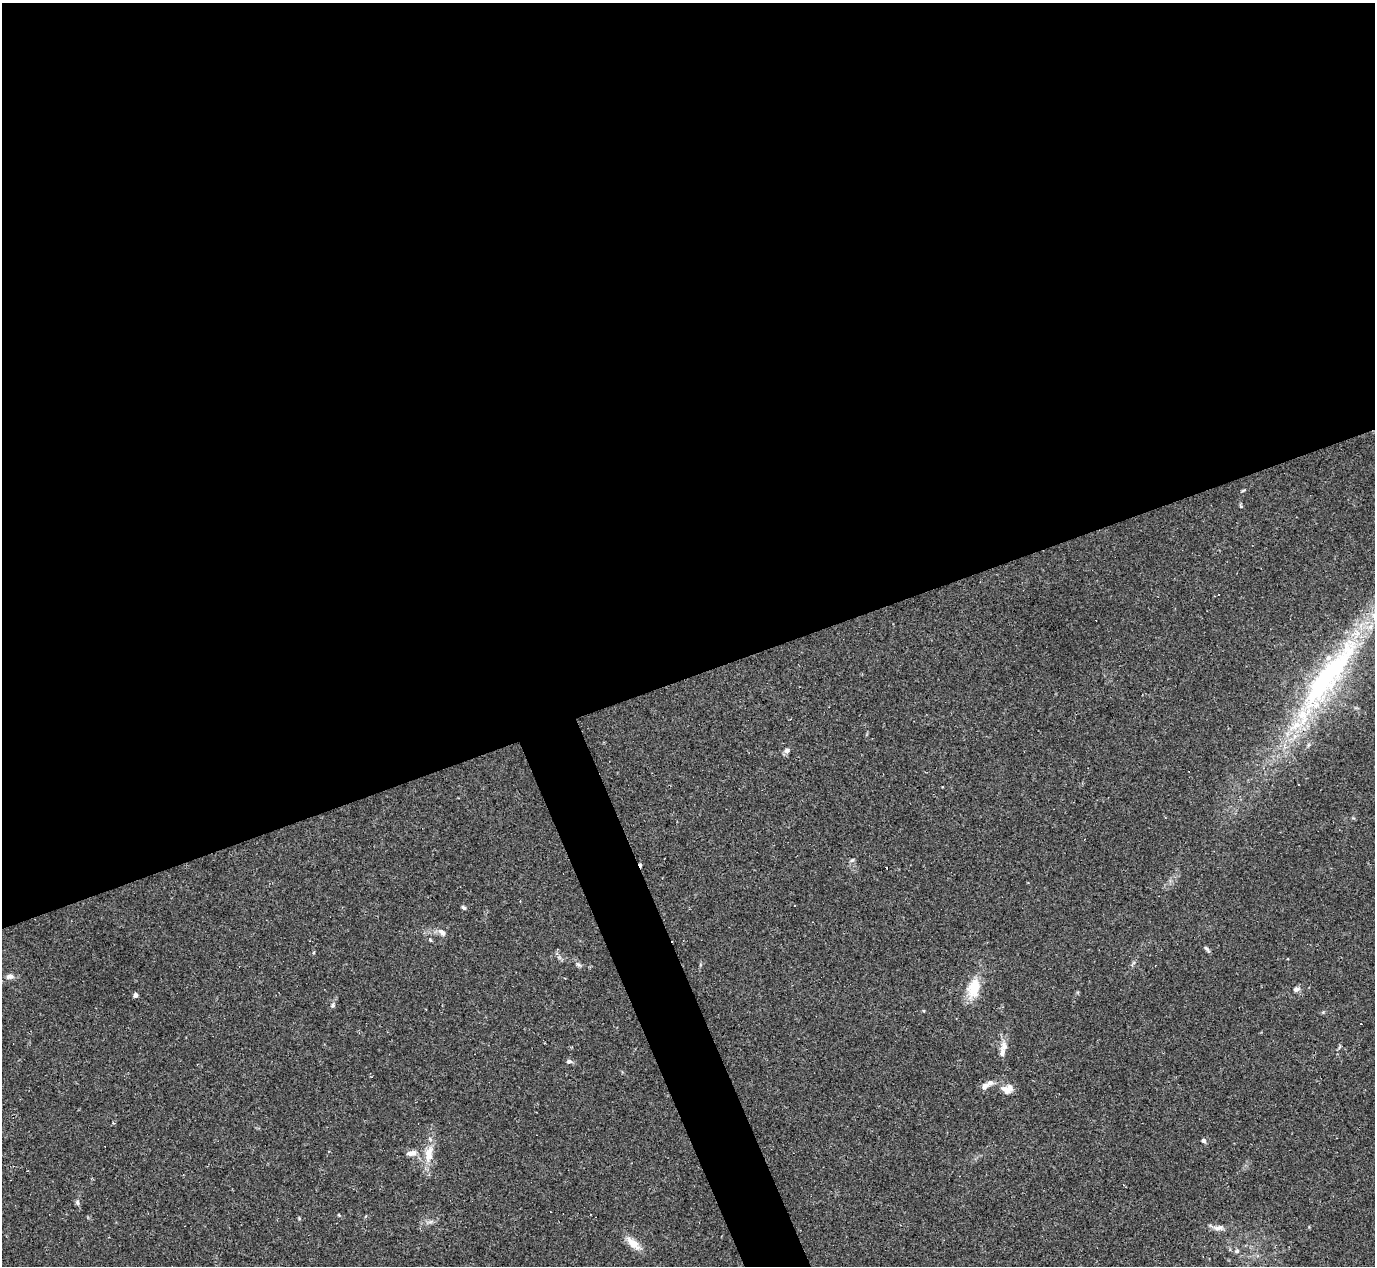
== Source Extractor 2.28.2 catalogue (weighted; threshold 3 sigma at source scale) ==
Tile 2 of 4 x 4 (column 2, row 1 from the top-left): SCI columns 1374-2746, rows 4067-5330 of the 5491 x 5477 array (HDU 1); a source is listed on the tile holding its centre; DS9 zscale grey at full resolution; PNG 1377 x 1268 px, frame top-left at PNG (2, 3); no overlay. Shown black and unused: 56% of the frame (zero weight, under 2 of 3 exposures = <1% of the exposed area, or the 3 px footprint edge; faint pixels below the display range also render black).
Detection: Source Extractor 2.28.2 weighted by HDU 2 'WHT'; one run over the whole footprint, this tile lists its part. Background 0.0643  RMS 0.0057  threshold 0.0256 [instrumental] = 3 sigma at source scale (4.5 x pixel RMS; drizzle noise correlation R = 1.50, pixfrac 1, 0.05/0.05 arcsec/px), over >= 5 px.
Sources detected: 43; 9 cosmic-ray / hot-pixel residue — not listed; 2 inside a brighter listed object's ellipse — not listed separately; the other 32 listed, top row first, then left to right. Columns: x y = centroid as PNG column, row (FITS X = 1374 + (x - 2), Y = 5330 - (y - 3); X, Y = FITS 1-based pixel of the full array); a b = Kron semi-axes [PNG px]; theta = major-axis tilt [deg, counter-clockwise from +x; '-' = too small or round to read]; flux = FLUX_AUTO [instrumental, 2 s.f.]
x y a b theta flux
1243 490 6 3 20 0.59
1241 506 5 4 - 0.68
1328 677 131 29 54 140
787 750 7 6 - 2
852 860 6 5 - 1
886 868 3 3 - 5.8
795 905 2 2 - 0.44
464 908 6 5 - 1
442 932 12 6 -48 2.5
430 940 6 3 -46 0.61
1207 949 11 3 -48 1.1
314 952 5 3 - 0.51
578 964 8 5 -29 1.4
9 976 10 4 8 1.7
973 988 28 16 76 14
1296 989 8 6 15 2
135 995 4 4 - 2.8
332 1005 6 5 - 1.1
1004 1046 14 10 -90 4.2
569 1061 6 6 - 1.5
985 1086 12 8 39 3.7
1007 1089 16 11 8 5.2
1203 1141 6 5 - 1.3
411 1153 13 7 10 3.5
429 1154 25 11 80 10
77 1202 8 5 -81 1.4
339 1215 5 3 - 0.49
299 1218 5 4 - 0.62
430 1222 7 4 18 1.4
1218 1228 16 7 5 3.3
633 1243 23 9 -42 6.8
1237 1251 6 6 - 1.3
Overlapping masked pixels (flux is a lower limit): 1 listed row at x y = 1328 677